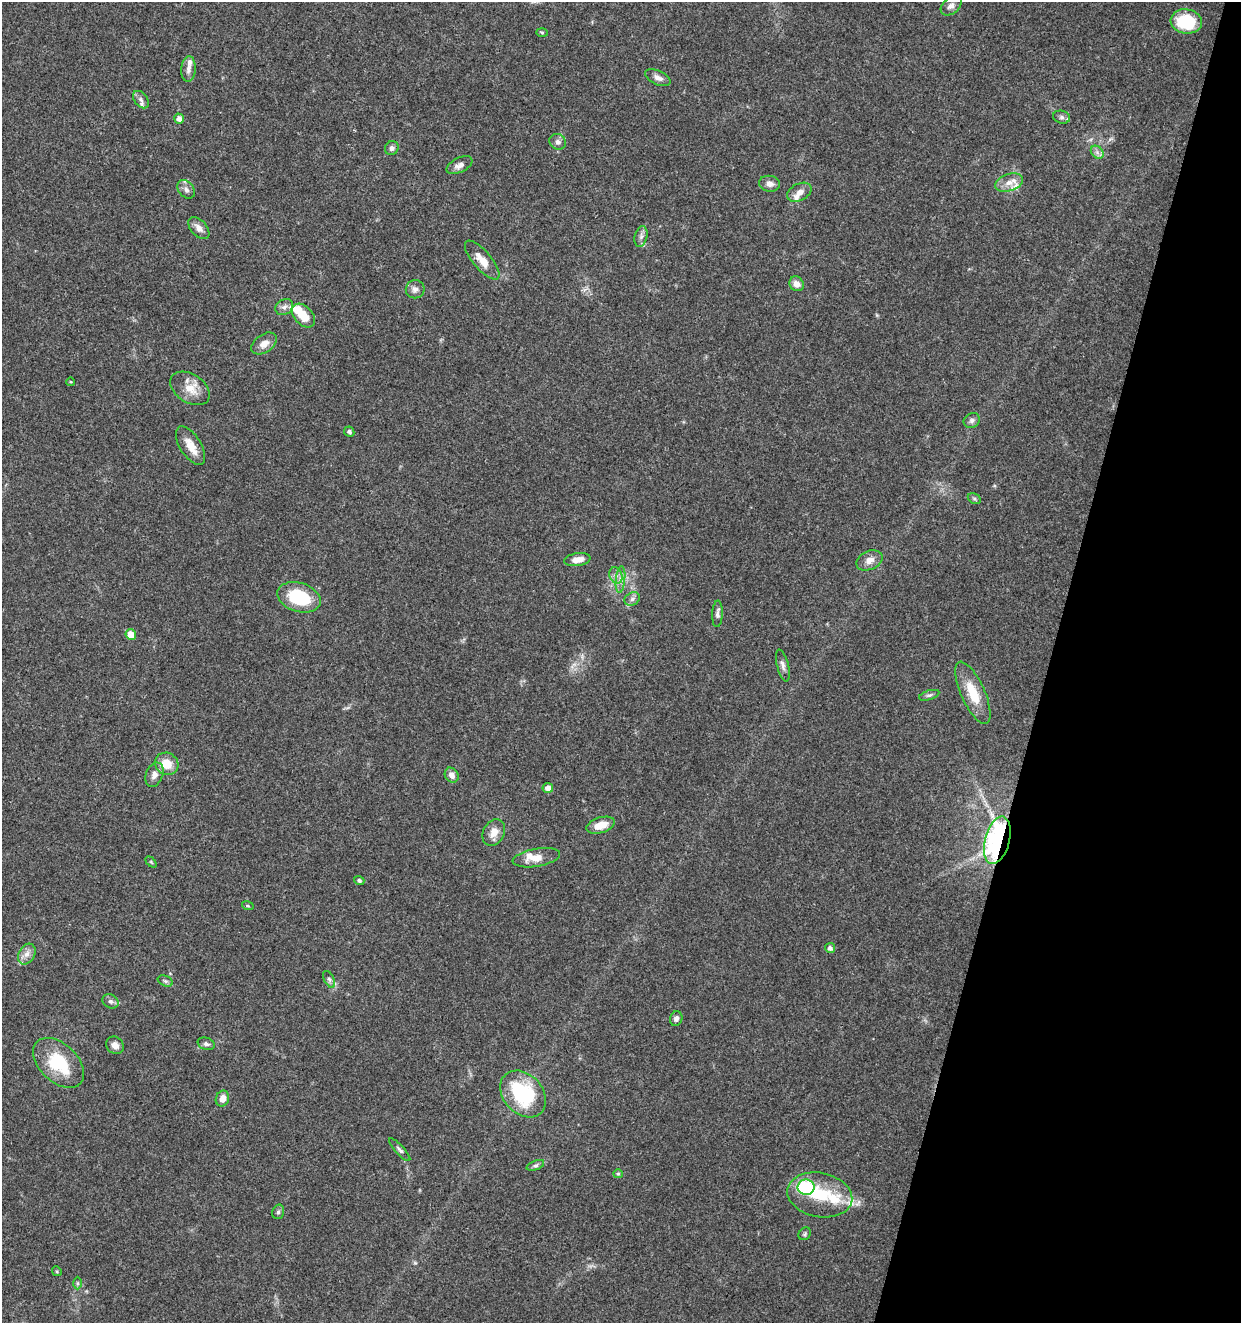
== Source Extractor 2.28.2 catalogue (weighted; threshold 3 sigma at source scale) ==
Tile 8 of 4 x 4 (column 4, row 2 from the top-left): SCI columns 4001-5239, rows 2645-3965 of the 5462 x 5297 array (HDU 1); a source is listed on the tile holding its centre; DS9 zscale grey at full resolution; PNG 1243 x 1325 px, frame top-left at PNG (2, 2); each listed source drawn as its Kron ellipse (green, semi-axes under 4 px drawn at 4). Shown black and unused: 15% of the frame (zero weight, under 3 of 5 exposures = <1% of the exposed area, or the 3 px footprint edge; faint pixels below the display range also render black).
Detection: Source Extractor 2.28.2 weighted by HDU 2 'WHT'; one run over the whole footprint, this tile lists its part. Background 0.0333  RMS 0.0025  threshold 0.0112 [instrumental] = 3 sigma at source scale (4.5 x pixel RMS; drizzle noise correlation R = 1.50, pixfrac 1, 0.0396/0.0396 arcsec/px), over >= 5 px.
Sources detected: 79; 1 inside a brighter object's white glare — neither listed nor drawn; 6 inside a brighter listed object's ellipse — not listed separately; the other 72 listed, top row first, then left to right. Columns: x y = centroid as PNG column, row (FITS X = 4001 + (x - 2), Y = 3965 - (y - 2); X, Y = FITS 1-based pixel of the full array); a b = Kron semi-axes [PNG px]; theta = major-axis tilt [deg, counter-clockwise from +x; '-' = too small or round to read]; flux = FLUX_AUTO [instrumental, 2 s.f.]
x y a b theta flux
951 6 12 8 41 1.1
1186 21 16 12 -8 12
542 32 6 4 -2 0.31
188 69 13 7 86 1.4
658 78 13 7 -26 1.4
141 100 10 6 -51 0.99
1061 117 8 6 -15 0.83
179 119 5 4 - 1.2
558 142 8 7 - 1
392 148 7 6 - 0.84
1097 152 7 5 -46 0.84
460 165 14 7 26 1.4
1009 183 14 8 19 2.2
769 184 10 8 -9 1.4
186 189 10 7 -49 1.2
799 192 13 8 27 1.6
199 228 13 8 -48 1.6
641 236 10 6 75 1
482 260 24 9 -49 3.4
797 284 8 6 -45 1.7
415 289 9 9 - 1.2
284 307 9 7 32 1
303 316 14 9 -48 4.3
264 343 14 9 35 2
71 382 4 3 - 0.2
190 388 22 14 -33 4
972 420 8 7 - 0.89
349 432 5 5 - 0.7
191 446 22 10 -57 3.5
974 499 7 5 -30 0.45
577 560 13 6 8 2.5
869 560 14 9 24 2
616 575 8 6 -69 1
620 579 13 4 84 1.3
299 597 22 14 -17 13
632 599 8 6 29 0.8
717 614 13 5 87 0.94
131 634 5 5 - 2.8
783 665 16 6 -76 1.1
973 693 33 12 -66 6.9
929 695 10 4 17 0.6
167 764 12 11 - 3.8
154 775 13 8 68 1.6
452 775 8 6 -55 1.5
548 788 5 5 - 1.8
601 825 14 7 17 3.5
494 832 14 10 62 2.6
997 840 24 12 75 52
536 858 24 9 10 3.2
151 862 6 4 -45 0.31
359 881 5 4 - 0.6
248 906 6 3 -18 0.29
830 948 5 5 - 0.83
27 954 11 8 60 1.6
329 979 9 5 -63 0.66
165 981 8 5 -25 0.55
110 1001 8 6 -29 0.77
676 1019 7 6 - 0.79
206 1044 9 6 -18 0.73
115 1045 9 8 - 1.5
59 1063 30 19 -43 12
523 1094 26 19 -48 20
222 1099 8 6 67 1.9
400 1150 15 4 -47 0.7
535 1165 9 4 21 0.63
618 1174 5 4 - 0.33
806 1187 8 7 - 18
820 1195 33 22 -11 11
278 1212 7 5 74 0.56
805 1234 7 5 48 0.45
57 1271 5 4 - 0.29
77 1283 6 4 -89 0.38
Overlapping masked pixels (flux is a lower limit): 1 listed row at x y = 997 840